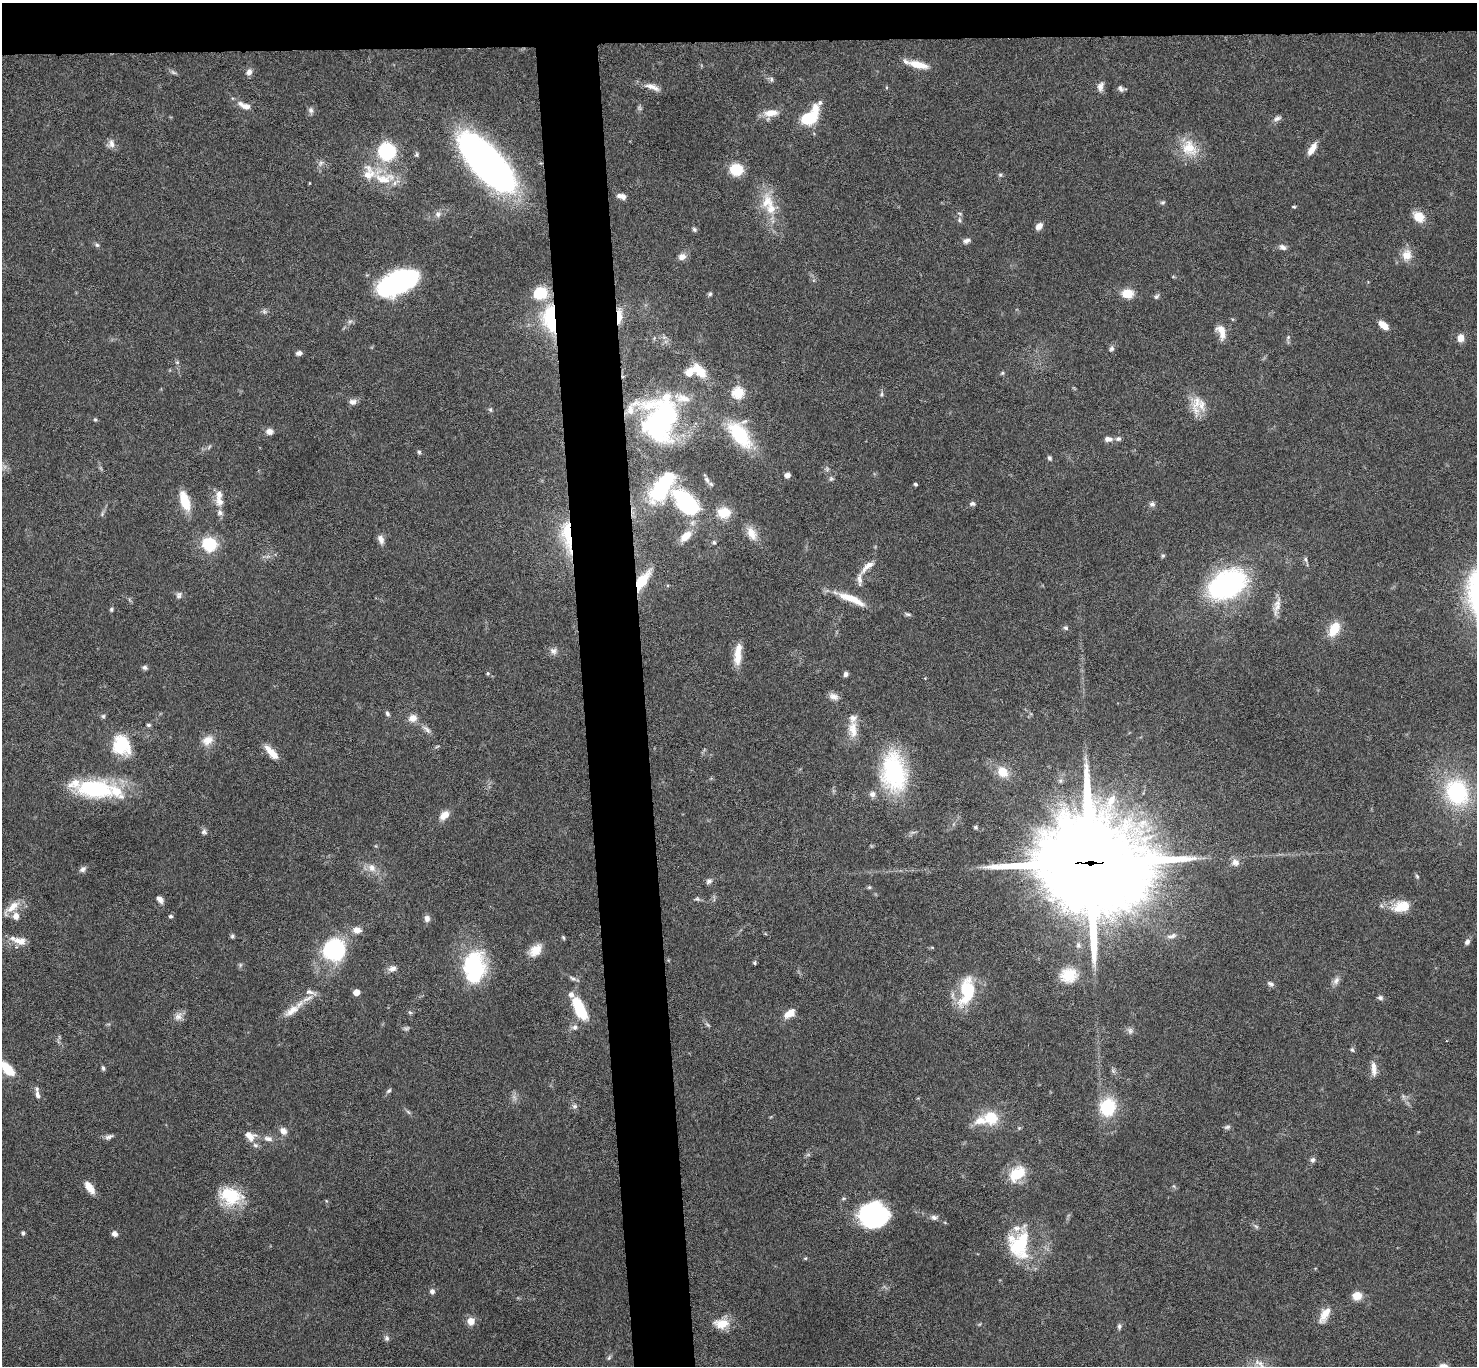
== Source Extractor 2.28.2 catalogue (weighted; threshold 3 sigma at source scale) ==
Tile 2 of 3 x 3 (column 2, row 1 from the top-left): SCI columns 1478-2952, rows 2910-4273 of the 4427 x 4397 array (HDU 1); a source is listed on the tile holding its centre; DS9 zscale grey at full resolution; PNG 1479 x 1368 px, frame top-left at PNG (2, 3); no overlay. Shown black and unused: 7% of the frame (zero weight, under 4 of 8 exposures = <1% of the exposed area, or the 3 px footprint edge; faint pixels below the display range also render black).
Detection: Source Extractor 2.28.2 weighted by HDU 2 'WHT'; one run over the whole footprint, this tile lists its part. Background 0.0434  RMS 0.0035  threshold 0.0145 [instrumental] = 3 sigma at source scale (4.09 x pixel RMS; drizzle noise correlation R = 1.36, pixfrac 0.8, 0.05/0.05 arcsec/px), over >= 5 px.
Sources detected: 222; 3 too faint to see at this stretch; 1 inside a brighter object's white glare — not listed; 21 inside a brighter listed object's ellipse — not listed separately; the other 197 listed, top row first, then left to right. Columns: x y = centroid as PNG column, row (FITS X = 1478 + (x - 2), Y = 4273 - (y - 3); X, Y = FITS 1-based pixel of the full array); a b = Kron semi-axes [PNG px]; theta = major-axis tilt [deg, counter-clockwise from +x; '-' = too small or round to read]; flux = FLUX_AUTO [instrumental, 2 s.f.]
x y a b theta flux
918 65 22 8 -13 6.1
249 72 8 6 62 1.5
771 79 7 5 -50 0.74
652 87 22 7 -19 2.7
1100 87 12 7 78 1.7
1121 88 9 6 -53 0.99
244 106 18 7 -23 2.7
311 110 8 7 - 1
771 113 18 8 4 4.1
1277 118 12 6 21 1.2
807 119 18 13 19 11
111 144 12 8 90 1.7
1189 148 25 20 -54 8.9
1312 149 17 7 59 3
387 151 12 11 - 33
416 155 7 5 89 0.53
487 162 58 22 -47 170
321 163 9 5 61 1
736 169 10 9 - 10
1000 175 5 5 - 0.53
384 178 37 19 -11 11
621 196 10 6 -12 1.8
767 202 25 16 74 7.8
1162 202 7 4 19 0.55
1294 207 6 4 -5 0.38
438 214 8 7 - 1.2
1419 217 15 11 -43 4.3
959 220 7 5 -82 0.72
1039 226 9 6 45 1.9
694 229 7 6 - 0.66
966 241 11 6 19 1.2
97 245 6 6 - 0.6
1283 247 9 6 -30 1.3
1407 255 15 13 81 3.9
682 257 10 9 - 1.8
397 283 32 15 25 78
1128 293 13 10 -3 5
710 294 5 5 - 0.55
1156 297 8 5 39 0.75
264 311 7 6 - 0.75
619 316 22 6 86 4.6
550 318 34 17 -84 22
350 321 7 4 18 0.68
1384 325 10 6 -40 3.8
1221 331 18 9 -74 3.8
1288 337 7 4 46 0.55
1461 338 9 7 85 2.5
1111 348 8 6 63 0.82
299 353 6 5 - 1.1
177 362 6 4 0 0.45
700 371 21 11 -49 6.3
1002 373 5 5 - 0.44
738 392 6 5 - 31
882 394 6 4 89 0.52
352 402 9 7 2 1.5
1197 402 25 13 65 5.7
490 410 6 5 - 0.55
95 419 5 4 - 0.46
660 419 48 42 -90 72
269 431 8 8 - 1.6
740 435 37 18 -51 18
1108 439 10 6 0 1.7
1118 439 7 6 - 0.81
209 447 8 3 59 0.47
419 452 5 5 - 0.57
1049 458 6 5 - 0.69
787 475 6 5 - 1.5
831 479 7 5 69 0.65
707 480 9 6 -58 1.1
915 484 4 3 - 0.53
662 487 36 16 56 31
219 495 17 9 75 2.8
185 501 22 10 -71 7.9
685 502 35 20 -44 29
972 504 9 6 -9 0.82
1152 504 7 7 - 1
220 512 9 7 82 1.3
724 513 18 14 -4 5.5
102 514 5 5 - 0.53
752 533 20 11 -61 3.9
567 535 47 13 -83 14
686 536 17 9 39 4.2
381 539 12 7 -70 1.8
714 542 5 5 - 0.71
209 544 11 10 - 16
1163 556 6 5 - 0.5
1305 559 7 5 -73 0.68
867 566 22 7 42 2.9
642 580 23 9 56 9.2
1227 584 38 24 29 62
179 595 10 7 57 1.1
851 599 37 8 -23 7.2
1277 607 25 8 68 2.9
111 609 6 5 - 0.52
907 614 9 4 -25 0.65
1066 628 7 6 - 0.72
1334 629 14 9 63 8.2
553 651 10 9 - 1.6
738 654 28 8 85 5.4
145 667 7 5 -20 0.86
488 673 5 5 - 0.43
846 674 6 5 - 0.96
833 696 13 8 -19 1.9
387 714 6 5 - 0.75
103 716 6 6 - 0.57
413 718 11 9 13 2.5
148 725 6 4 -2 0.6
427 729 15 5 -43 1.5
853 729 25 12 -85 5
208 740 17 12 30 3.5
121 745 24 21 -63 13
271 752 20 7 -47 4.4
894 772 46 27 -83 34
1003 772 13 11 -51 5.4
94 789 45 21 -3 28
1457 792 26 22 -68 33
444 815 12 8 40 3.1
975 827 5 4 - 0.47
204 832 8 8 - 0.94
1235 862 11 10 - 2
1090 863 37 31 -6 6800
372 868 13 9 -57 2.6
83 869 9 7 41 1.1
1417 876 6 4 -67 0.51
709 881 8 7 - 1
869 887 5 5 - 0.46
160 899 9 6 -48 1.4
697 899 8 6 -13 0.67
12 907 29 9 41 4.2
1402 907 21 13 14 6.8
16 916 9 8 - 2.2
170 916 4 4 - 0.79
427 918 8 7 - 1.4
357 930 11 8 -7 2.2
232 936 6 5 - 0.57
1172 936 15 6 16 1.5
563 937 6 4 -63 0.47
20 941 17 9 -12 3.6
1467 942 8 6 52 1
334 949 18 17 - 37
535 950 17 11 44 4.7
755 963 4 4 - 0.48
240 965 6 4 72 0.51
475 965 37 25 -83 28
392 968 11 8 18 1.7
1068 975 22 19 9 8.1
572 978 12 4 -24 0.93
1336 980 12 7 62 1.6
1271 984 8 6 -28 1
967 991 37 18 78 16
310 992 18 6 -18 1.7
356 992 5 4 - 3.9
1380 998 7 6 - 0.83
579 1008 25 11 -64 14
292 1010 24 9 33 4.4
410 1012 6 4 -2 0.49
790 1013 14 8 33 3.6
178 1016 12 9 54 2
575 1027 8 7 - 1.2
406 1028 10 4 0 0.65
1130 1031 9 8 - 1.2
1352 1050 6 5 - 0.55
103 1068 7 4 -75 0.63
7 1069 15 8 -47 9.3
1374 1069 20 7 -87 2.5
389 1091 8 5 44 0.64
37 1095 11 6 -77 1.3
1403 1096 7 5 -46 0.69
574 1106 8 6 -14 0.82
1108 1107 17 15 75 16
408 1112 9 3 -45 0.59
991 1118 15 14 - 9.3
1019 1128 5 5 - 0.41
283 1131 9 7 -41 1.9
250 1136 15 11 -30 3.1
109 1137 12 6 19 1.1
268 1139 12 7 -12 1.8
1313 1160 8 6 57 0.91
1017 1174 21 14 39 10
89 1187 15 7 -52 3.7
230 1196 29 21 -16 14
874 1216 26 22 -4 44
934 1217 8 6 -8 1.2
1256 1226 8 4 -37 0.61
23 1233 5 4 - 0.76
114 1234 6 5 - 1.6
1019 1244 35 24 82 22
805 1258 6 3 -17 0.38
432 1291 6 6 - 1.1
1357 1296 10 9 - 3.6
1325 1314 21 9 61 4.3
471 1321 8 7 - 3.3
722 1324 19 12 1 5.5
1119 1326 8 5 86 0.78
387 1338 8 7 - 0.88
609 1358 7 5 68 0.54
1260 1364 21 8 -38 3.9
Overlapping masked pixels (flux is a lower limit): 5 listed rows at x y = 619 316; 550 318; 567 535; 642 580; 1090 863
Isophote crosses this tile's border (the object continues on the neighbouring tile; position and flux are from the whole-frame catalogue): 2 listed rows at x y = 7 1069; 1260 1364